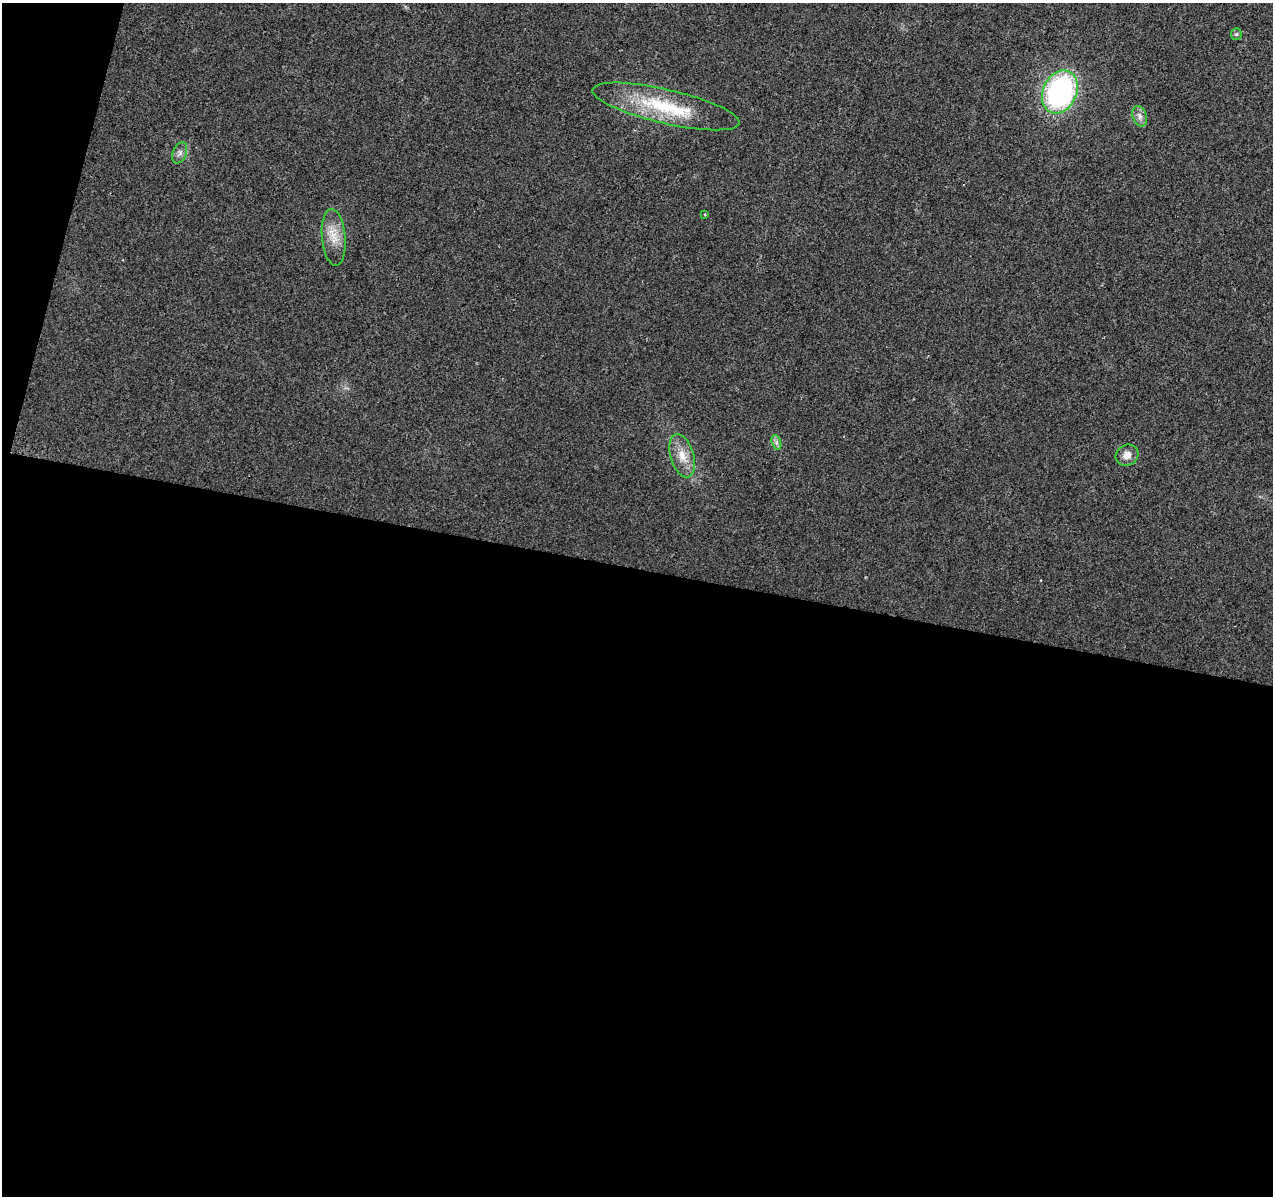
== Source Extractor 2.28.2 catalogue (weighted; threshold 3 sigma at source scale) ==
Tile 13 of 4 x 4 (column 1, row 4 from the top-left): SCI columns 7-1277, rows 283-1476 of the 5090 x 5277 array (HDU 1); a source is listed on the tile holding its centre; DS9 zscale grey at full resolution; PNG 1275 x 1198 px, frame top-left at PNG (2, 3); each listed source drawn as its Kron ellipse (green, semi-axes under 4 px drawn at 4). Shown black and unused: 55% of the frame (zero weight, under 2 of 3 exposures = <1% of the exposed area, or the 3 px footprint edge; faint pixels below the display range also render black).
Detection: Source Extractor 2.28.2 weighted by HDU 2 'WHT'; one run over the whole footprint, this tile lists its part. Background 0.0226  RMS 0.006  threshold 0.0272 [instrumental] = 3 sigma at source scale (4.5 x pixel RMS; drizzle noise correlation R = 1.50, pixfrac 1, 0.0396/0.0396 arcsec/px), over >= 5 px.
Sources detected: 10; all 10 listed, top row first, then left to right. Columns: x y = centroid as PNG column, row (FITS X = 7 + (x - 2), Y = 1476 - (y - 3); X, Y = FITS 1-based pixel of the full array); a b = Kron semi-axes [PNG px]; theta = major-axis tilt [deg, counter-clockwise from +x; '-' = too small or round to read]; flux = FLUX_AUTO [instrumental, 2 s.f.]
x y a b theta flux
1236 34 5 5 - 0.98
1060 92 22 17 66 120
666 106 75 17 -13 42
1140 116 10 7 -70 2.8
180 153 11 7 68 2.5
705 214 3 3 - 0.59
334 237 28 11 -85 10
776 442 7 4 -72 1.6
1127 455 12 10 26 4.6
682 456 22 11 -73 9.2